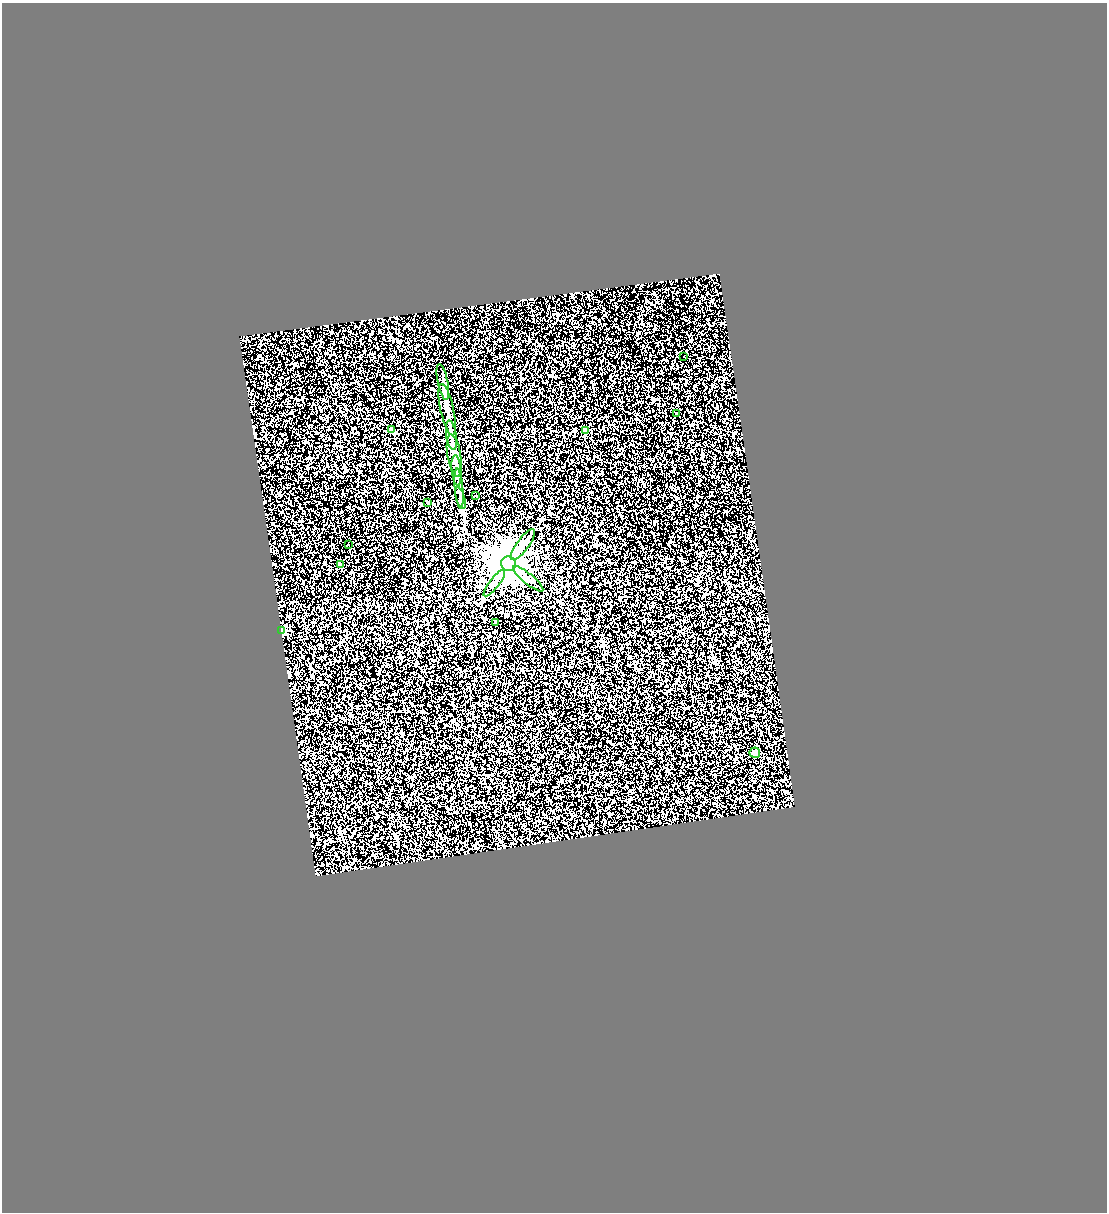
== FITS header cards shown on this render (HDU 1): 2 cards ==
NAXIS1  =                 1105
NAXIS2  =                 1210

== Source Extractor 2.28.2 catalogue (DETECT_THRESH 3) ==
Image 1105 x 1210 px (HDU 1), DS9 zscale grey, 1 PNG px = 1 image px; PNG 1109 x 1214 px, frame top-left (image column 1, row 1210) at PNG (2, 3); each listed source drawn as its Kron ellipse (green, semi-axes under 4 px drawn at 4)
Background 0.243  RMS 0.51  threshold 1.53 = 3 sigma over >= 5 px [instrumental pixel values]
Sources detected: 22; all 22 listed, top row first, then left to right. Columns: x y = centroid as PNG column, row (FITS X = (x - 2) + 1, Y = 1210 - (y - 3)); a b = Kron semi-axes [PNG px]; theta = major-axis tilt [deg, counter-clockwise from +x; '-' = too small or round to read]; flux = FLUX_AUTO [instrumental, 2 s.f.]
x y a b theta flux
684 356 3 3 - 77
443 382 18 5 -78 160
447 410 26 6 -78 340
676 414 3 3 - 83
391 429 4 3 - 120
585 431 4 4 - 330
451 435 15 5 -81 190
454 455 21 6 -80 280
456 470 15 5 -84 160
459 489 20 3 -85 160
475 495 3 2 - 33
461 498 11 2 -72 84
427 502 3 2 - 26
349 545 2 2 - 18
523 545 18 6 53 240
340 564 4 3 - 49
509 564 7 7 - 120000
528 579 19 5 -39 200
494 583 16 5 52 160
495 623 3 3 - 50
282 630 4 4 - 1300
755 753 5 5 - 120